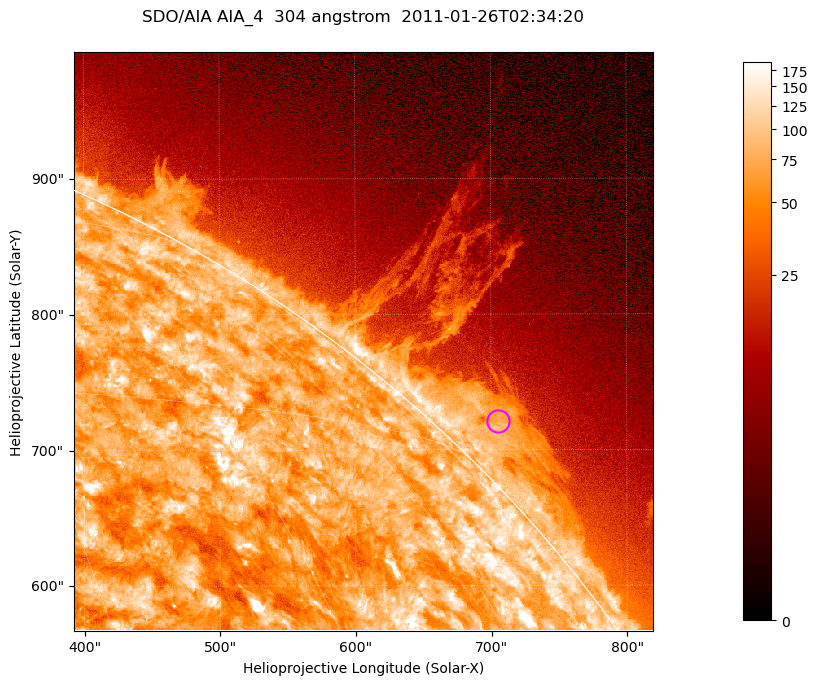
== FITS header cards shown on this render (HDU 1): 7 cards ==
TELESCOP= 'SDO/AIA '           / For AIA: SDO/AIA
INSTRUME= 'AIA_4   '           / For AIA: AIA_ATA1, AIA_ATA2, AIA_ATA3 or AIA_AT
WAVELNTH=                  304 / [angstrom] Wavelength
WAVEUNIT= 'angstrom'           / Wavelength unit: angstrom
DATE-OBS= '2011-01-26T02:34:20.124' / [ISO] Date when observation started; ISO 8
CTYPE1  = 'HPLN-TAN'           / CTYPE1; Typically HPLN
CTYPE2  = 'HPLT-TAN'           / CTYPE2; Typically HPLT

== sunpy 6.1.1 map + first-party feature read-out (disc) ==
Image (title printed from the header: SDO/AIA AIA_4  304 angstrom  2011-01-26T02:34:20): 711 x 711 px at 0.6 arcsec/px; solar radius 975 arcsec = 1624 px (partial field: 2.6% of the solar disc is inside the frame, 42% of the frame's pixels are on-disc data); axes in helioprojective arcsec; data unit not stated in the header (colour bar unlabelled)
Orientation: roll -0.132 deg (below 1 deg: not rotated)
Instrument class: DISC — disc imager (sunpy class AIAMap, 304 A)
Bright regions (active regions / flare kernels): reference = the on-disc median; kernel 7 px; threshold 5 sigma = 124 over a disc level ~75.2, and >= 1.15x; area >= 505 px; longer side >= 9 px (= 5.4 arcsec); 0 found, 0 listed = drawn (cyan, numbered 1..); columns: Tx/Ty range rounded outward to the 2 arcsec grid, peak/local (2 s.f.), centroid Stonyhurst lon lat
Off-limb structures (1.02-1.3 R_sun): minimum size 252 px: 5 found; the strongest spans PA ~310..320 deg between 1.02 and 1.06 R_sun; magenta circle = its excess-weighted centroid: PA ~315 deg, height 1.03 R_sun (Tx ~704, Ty ~722 arcsec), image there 2.7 x the reference